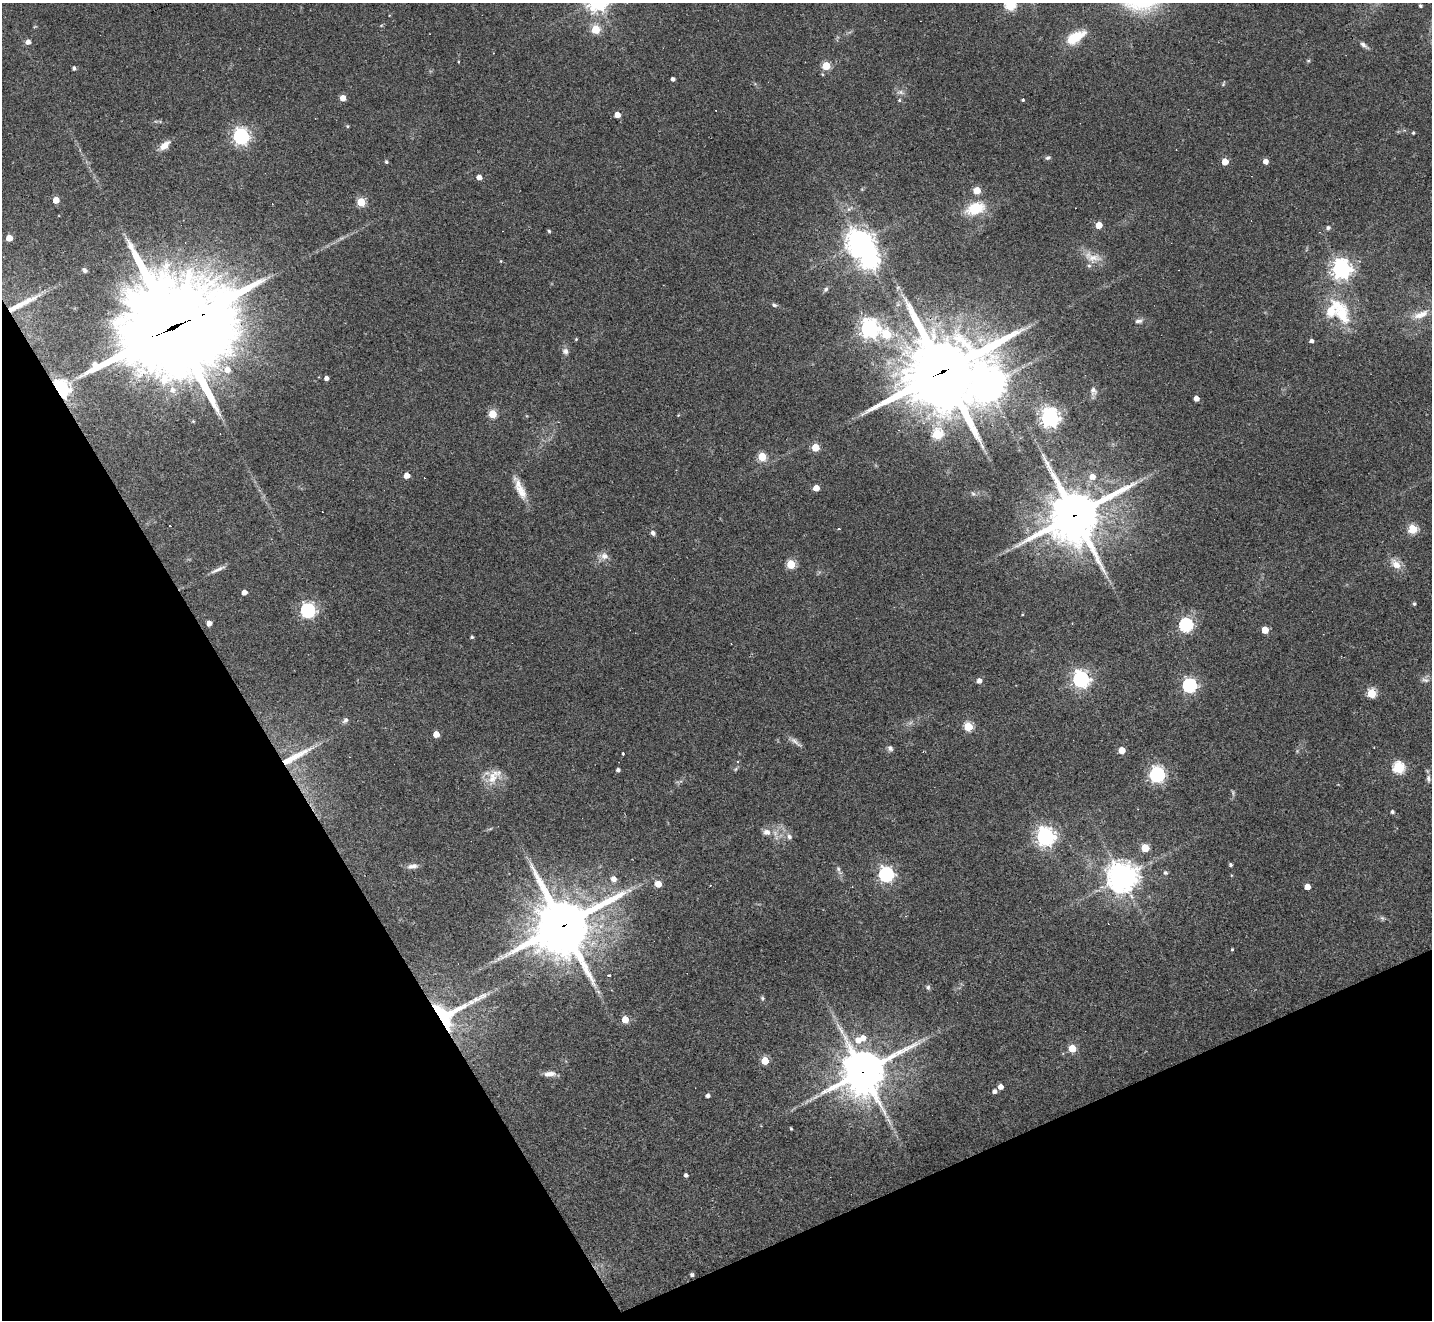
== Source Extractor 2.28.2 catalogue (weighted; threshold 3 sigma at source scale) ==
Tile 14 of 4 x 4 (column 2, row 4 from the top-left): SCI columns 1431-2860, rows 285-1602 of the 5719 x 5707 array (HDU 1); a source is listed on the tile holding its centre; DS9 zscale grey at full resolution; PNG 1434 x 1322 px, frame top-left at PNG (2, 3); no overlay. Shown black and unused: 25% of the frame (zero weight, under 2 of 3 exposures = <1% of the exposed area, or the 3 px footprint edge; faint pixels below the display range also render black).
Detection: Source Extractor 2.28.2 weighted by HDU 2 'WHT'; one run over the whole footprint, this tile lists its part. Background 0.0432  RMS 0.005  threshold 0.0224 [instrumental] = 3 sigma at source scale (4.5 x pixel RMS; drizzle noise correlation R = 1.50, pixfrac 1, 0.05/0.05 arcsec/px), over >= 5 px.
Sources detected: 170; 5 too faint to see at this stretch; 2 inside a brighter object's white glare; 14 cosmic-ray / hot-pixel residue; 2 long thin detections or spike segments (spike, bleed or trail) — not listed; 4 inside a brighter listed object's ellipse — not listed separately; the other 143 listed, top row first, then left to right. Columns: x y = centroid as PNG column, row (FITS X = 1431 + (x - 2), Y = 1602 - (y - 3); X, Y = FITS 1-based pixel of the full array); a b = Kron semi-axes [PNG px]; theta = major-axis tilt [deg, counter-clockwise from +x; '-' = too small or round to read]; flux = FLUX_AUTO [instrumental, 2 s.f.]
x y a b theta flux
1010 5 6 5 - 47
1420 6 4 4 - 0.87
596 29 5 5 - 24
1075 37 26 12 31 12
28 42 5 5 - 2.9
1364 45 13 6 -39 1.8
1308 61 6 4 0 0.65
458 62 4 2 - 0.38
826 66 5 5 - 21
74 68 4 3 - 1.2
673 79 4 3 - 1.6
1223 84 7 4 61 0.71
900 92 12 6 -6 2.1
343 98 4 4 - 6.5
899 100 4 4 - 0.75
1023 100 3 3 - 0.76
617 115 4 4 - 5.1
347 126 5 4 - 0.64
1413 133 3 3 - 0.61
241 136 6 6 - 180
165 145 17 8 41 4.4
1048 158 7 6 - 1.2
1265 161 5 5 - 3.3
386 162 4 4 - 0.96
1225 162 5 4 - 9.3
479 177 4 4 - 3.8
977 190 5 5 - 13
56 200 4 4 - 7.5
361 202 5 5 - 26
975 208 22 13 20 17
1099 225 5 5 - 9.8
1328 228 7 6 - 1.2
549 231 5 4 - 0.65
9 238 5 4 - 7
859 242 8 8 - 600
1092 257 29 13 -15 7.9
869 259 8 7 - 260
501 261 4 4 - 0.46
1341 269 7 7 - 300
84 270 7 4 -43 1.1
897 288 6 4 71 0.88
826 289 7 5 46 1.1
21 304 52 7 28 13
774 305 8 5 -23 1.1
1421 314 24 9 21 7.2
1342 315 29 19 -63 19
1139 321 11 6 10 1.7
174 327 48 38 21 7400
869 328 7 7 - 290
887 334 6 5 - 23
576 339 4 4 - 0.53
1311 341 4 4 - 1.9
565 351 9 8 - 2.1
227 369 7 7 - 5
942 372 31 26 24 4500
326 378 4 4 - 2.3
987 386 12 10 54 700
61 389 6 6 - 250
173 390 10 9 - 3.8
1093 391 13 8 -77 2.5
1196 398 4 4 - 4.2
492 414 5 5 - 20
678 415 4 3 - 0.45
1050 418 7 6 - 280
193 421 4 4 - 0.54
937 434 5 5 - 42
815 447 5 5 - 17
762 457 5 5 - 23
407 475 4 4 - 5.4
1092 477 6 6 - 4
816 488 4 4 - 6.9
521 491 29 10 -62 8.1
973 494 7 5 -51 0.85
1074 515 20 19 - 2100
1412 529 5 5 - 33
653 533 6 6 - 1.5
604 556 13 9 -6 3.6
791 564 5 5 - 27
1396 564 17 10 -42 5.5
218 569 23 5 25 2.8
244 592 4 4 - 3.6
1414 604 4 4 - 0.82
308 610 6 6 - 130
1022 615 4 3 - 0.38
209 623 4 4 - 4
1186 625 6 6 - 110
1265 630 5 5 - 11
472 637 4 3 - 0.81
1081 679 7 7 - 150
1425 680 12 6 -11 2
979 681 5 5 - 2.7
1189 685 6 6 - 110
1372 693 5 5 - 29
345 720 9 7 47 1.6
968 727 5 5 - 29
436 734 5 4 - 8.2
795 742 19 6 -40 2.5
890 748 8 6 -62 1.4
1122 750 5 5 - 8.7
1297 751 5 5 - 0.61
623 754 3 3 - 1.3
295 756 48 8 28 14
1398 768 6 6 - 57
618 770 4 4 - 1.5
1157 775 6 6 - 150
494 776 27 16 49 9.2
1428 779 10 6 -84 1.7
1392 812 4 4 - 1.2
490 829 6 4 19 0.68
767 832 10 8 -10 3.5
789 837 9 6 -69 2
1045 837 7 7 - 280
1145 848 5 5 - 18
1230 865 4 3 - 1
413 866 15 7 9 2.7
838 869 9 5 -69 1.5
1165 873 6 5 - 1.2
886 874 6 6 - 130
1122 877 10 10 - 660
614 879 6 5 - 3.7
658 884 5 5 - 8.3
852 887 3 2 - 0.31
1307 887 5 4 - 5.7
1382 918 7 5 -45 1
562 925 20 19 - 2900
1232 949 4 3 - 0.57
609 975 3 3 - 11
928 987 7 6 - 1.2
598 992 9 3 -45 1.2
762 998 6 5 - 0.82
445 1016 24 13 -52 20
625 1020 5 4 - 13
858 1040 7 6 - 5
1072 1048 5 5 - 16
765 1061 5 5 - 15
863 1072 17 15 35 1500
550 1074 15 6 2 3.3
1000 1087 4 4 - 3.6
994 1091 4 4 - 2.1
708 1096 5 4 - 1.6
791 1129 3 3 - 0.58
686 1175 4 3 - 1.4
692 1275 4 4 - 1.2
Overlapping masked pixels (flux is a lower limit): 8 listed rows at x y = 174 327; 942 372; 61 389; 1074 515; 295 756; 562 925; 445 1016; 863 1072
Isophote crosses this tile's border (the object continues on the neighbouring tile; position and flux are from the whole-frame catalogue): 1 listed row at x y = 1010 5